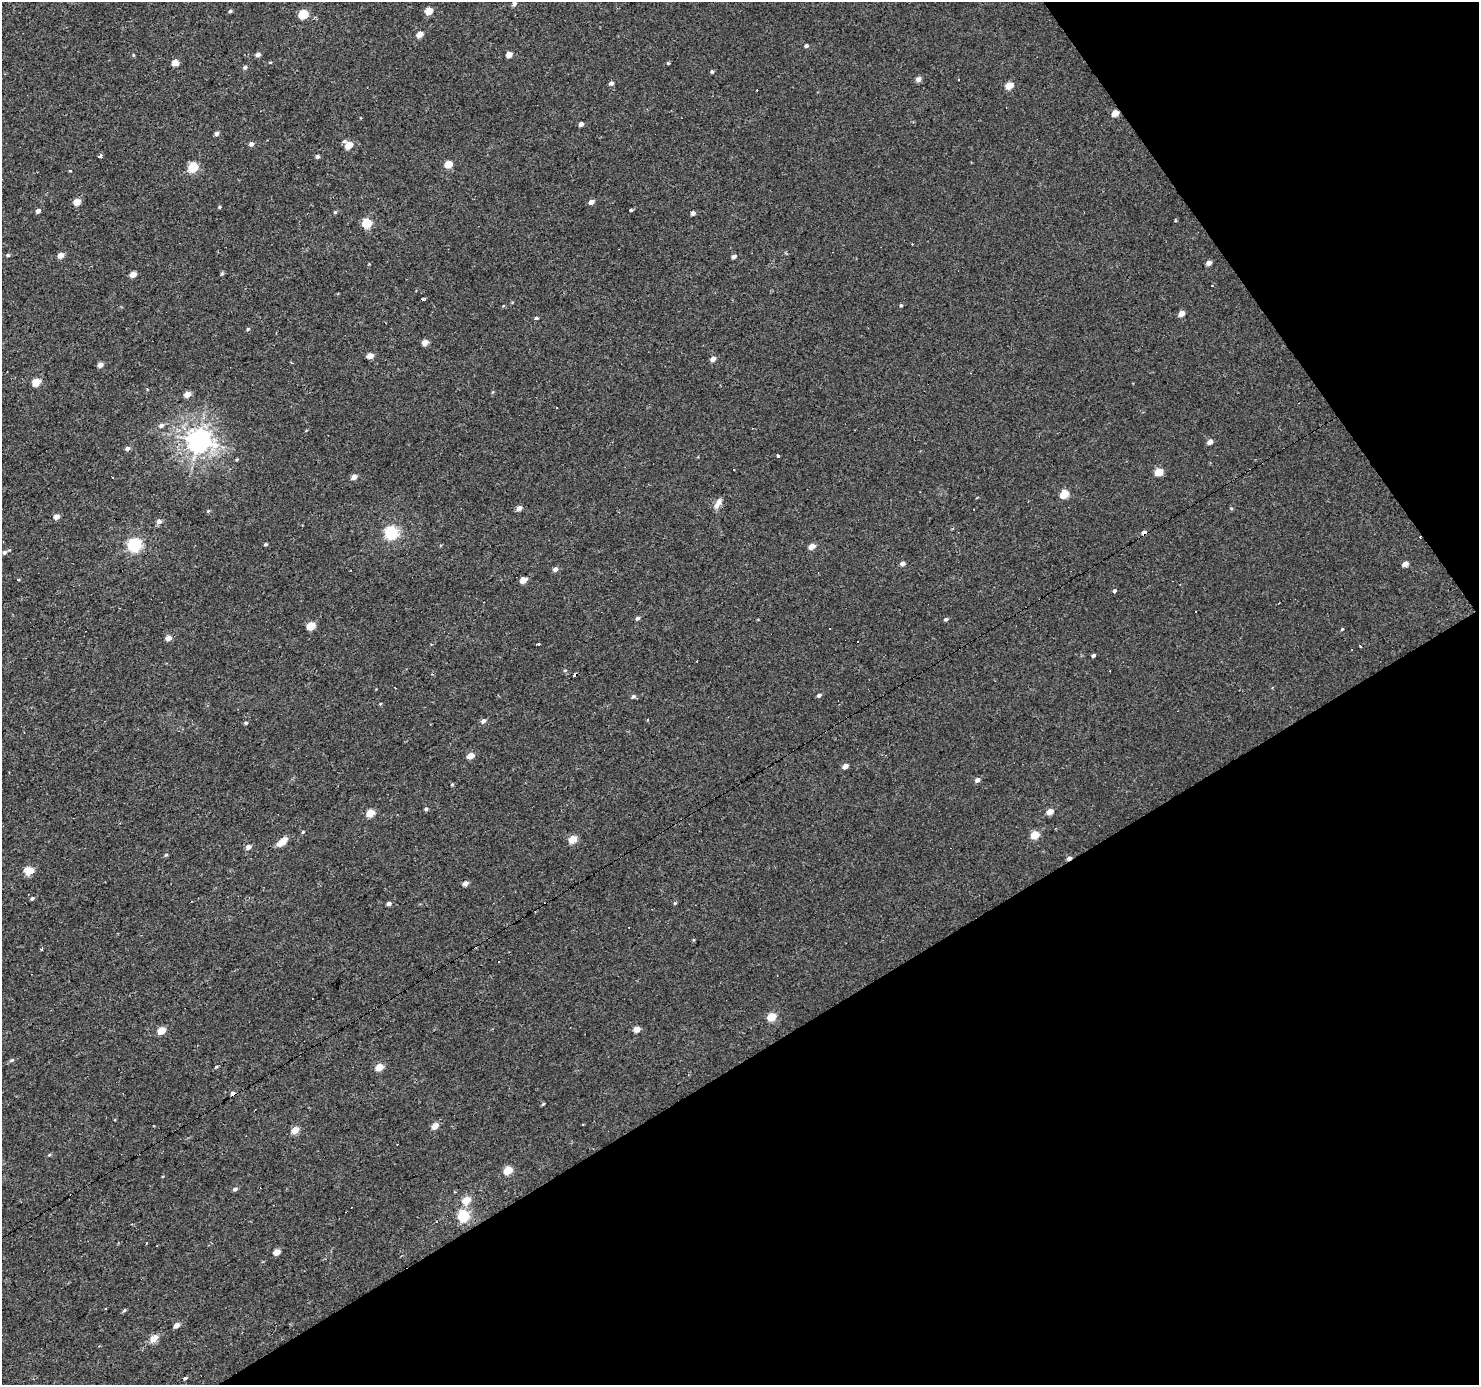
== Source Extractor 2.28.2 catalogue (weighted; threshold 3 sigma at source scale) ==
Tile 12 of 4 x 4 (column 4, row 3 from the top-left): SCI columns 4433-5909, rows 1564-2946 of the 5909 x 5828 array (HDU 1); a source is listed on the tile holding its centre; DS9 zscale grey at full resolution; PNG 1481 x 1387 px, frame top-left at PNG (2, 2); no overlay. Shown black and unused: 31% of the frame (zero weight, under 2 of 3 exposures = <1% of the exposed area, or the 3 px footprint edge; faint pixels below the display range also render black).
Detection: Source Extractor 2.28.2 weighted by HDU 2 'WHT'; one run over the whole footprint, this tile lists its part. Background 0.00319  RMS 0.003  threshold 0.0134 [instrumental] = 3 sigma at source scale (4.5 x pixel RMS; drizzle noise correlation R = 1.50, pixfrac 1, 0.0396/0.0396 arcsec/px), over >= 5 px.
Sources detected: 162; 23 cosmic-ray / hot-pixel residue — not listed; the other 139 listed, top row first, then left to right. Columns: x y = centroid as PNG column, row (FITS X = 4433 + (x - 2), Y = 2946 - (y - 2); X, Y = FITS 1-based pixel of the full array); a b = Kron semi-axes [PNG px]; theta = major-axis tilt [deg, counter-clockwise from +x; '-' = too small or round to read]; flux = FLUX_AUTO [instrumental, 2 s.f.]
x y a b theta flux
514 4 5 4 - 1.1
230 11 4 4 - 0.51
429 11 5 4 - 6.3
303 14 5 5 - 15
420 34 5 4 - 3.7
806 46 5 4 - 0.72
509 54 5 4 - 2.7
133 55 4 4 - 0.28
258 55 5 4 - 1.1
175 62 5 4 - 3.9
270 62 4 3 - 0.25
669 63 3 3 - 9.3
245 67 4 4 - 0.83
712 72 4 4 - 0.5
918 79 5 5 - 1.5
611 83 4 4 - 1
1009 85 5 4 - 5.8
1115 113 5 4 - 4.2
581 124 4 4 - 1.2
216 134 4 4 - 1.1
251 144 4 4 - 1.3
349 145 6 5 - 5.6
100 156 4 3 - 2.6
317 157 4 4 - 0.79
448 164 5 4 - 6.8
193 167 6 5 - 18
70 171 3 3 - 0.47
77 202 5 4 - 4.9
591 202 5 4 - 1.7
220 207 4 3 - 0.35
631 210 3 3 - 0.42
38 211 4 4 - 1.7
335 212 4 4 - 0.36
692 213 5 4 - 1.6
1175 221 3 3 - 0.77
366 223 5 5 - 15
8 255 5 4 - 0.47
61 255 5 4 - 2.5
734 256 5 4 - 1.1
1209 263 4 4 - 1.9
222 273 5 4 - 0.43
133 274 5 4 - 3.2
423 299 3 3 - 0.38
901 305 4 4 - 0.39
1181 314 5 4 - 2.9
536 318 3 3 - 1.1
248 329 4 4 - 0.43
425 342 5 4 - 3.2
370 356 5 4 - 3.7
713 359 5 4 - 1.6
100 365 4 4 - 2.1
36 382 5 4 - 7.7
147 389 4 3 - 0.47
187 394 5 4 - 3.4
161 425 7 5 25 0.99
184 428 7 6 - 1.3
198 440 8 7 - 250
1210 442 5 4 - 1.9
128 448 5 4 - 1.2
778 456 3 3 - 7.6
237 459 4 3 - 0.32
734 470 3 2 - 0.5
1159 472 5 4 - 8
354 477 5 4 - 2.2
1064 494 6 5 - 8.9
716 506 12 8 55 1.7
519 508 4 4 - 2.2
1231 508 5 3 - 0.31
208 511 5 3 - 0.39
57 516 5 4 - 2.2
159 521 5 5 - 1.4
1144 532 6 4 5 1.4
391 533 6 6 - 46
266 544 4 3 - 0.42
134 545 6 6 - 47
812 546 5 4 - 3.1
4 552 6 5 - 0.72
903 563 5 4 - 1.3
1405 564 5 4 - 2.3
555 569 5 4 - 1.5
18 580 3 3 - 1.1
523 580 5 4 - 3.9
1114 591 5 4 - 0.55
637 618 5 4 - 0.78
946 619 4 4 - 0.6
311 626 5 5 - 8.1
830 628 2 2 - 0.2
1342 629 4 3 - 0.25
168 638 5 4 - 2.3
858 642 3 3 - 1.2
538 644 3 3 - 18
1093 655 4 3 - 0.61
575 674 4 3 - 1.7
819 695 5 4 - 0.78
633 696 6 5 - 0.67
647 719 3 2 - 0.46
483 721 5 5 - 1.1
246 723 5 4 - 0.52
470 756 5 4 - 4
845 766 5 4 - 1.8
977 780 5 4 - 1.2
452 785 5 3 - 0.33
426 809 5 4 - 0.48
1050 812 5 4 - 3.1
370 813 5 4 - 7.8
303 832 5 4 - 0.29
1035 835 5 4 - 7.7
573 839 5 4 - 7.9
282 842 13 6 37 2.8
248 847 5 4 - 1.5
166 855 5 4 - 0.39
29 871 6 5 - 8.1
465 883 5 4 - 1.8
32 898 5 4 - 0.5
675 903 4 4 - 0.39
389 904 4 4 - 1
42 949 3 3 - 0.4
771 1017 5 4 - 8.3
637 1029 5 4 - 3.1
161 1031 5 4 - 6.3
12 1060 7 5 17 0.54
216 1067 6 3 44 0.35
379 1067 5 4 - 6.6
233 1094 4 3 - 2.3
543 1104 4 3 - 0.35
583 1124 3 2 - 0.23
435 1126 5 4 - 3.5
295 1130 5 4 - 5.5
49 1155 5 4 - 0.34
508 1170 5 4 - 8.2
235 1189 5 4 - 0.77
466 1200 5 4 - 7.2
463 1216 6 5 - 28
277 1252 5 4 - 4.4
105 1308 3 2 - 0.19
124 1310 6 4 58 0.41
177 1325 5 4 - 1.9
154 1338 5 4 - 5.8
185 1378 3 3 - 0.57
Overlapping masked pixels (flux is a lower limit): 3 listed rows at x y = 1115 113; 575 674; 233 1094